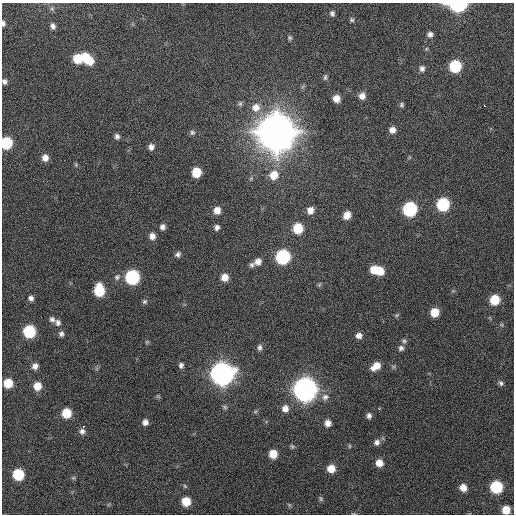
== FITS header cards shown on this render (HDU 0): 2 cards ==
NAXIS1  =                  512 / Axis length
NAXIS2  =                  512 / Axis length

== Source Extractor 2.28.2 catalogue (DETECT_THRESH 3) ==
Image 512 x 512 px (HDU 0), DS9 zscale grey, 1 PNG px = 1 image px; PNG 516 x 516 px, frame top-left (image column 1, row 512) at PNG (2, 3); no overlay
Background 388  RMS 9.8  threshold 29.5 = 3 sigma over >= 5 px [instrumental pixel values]
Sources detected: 100; all 100 listed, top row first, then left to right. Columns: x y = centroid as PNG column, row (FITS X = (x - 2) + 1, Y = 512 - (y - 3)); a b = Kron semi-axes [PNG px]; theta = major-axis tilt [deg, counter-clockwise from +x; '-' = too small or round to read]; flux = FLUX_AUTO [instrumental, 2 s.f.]
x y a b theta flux
458 5 10 6 0 1.3e+05
332 13 7 6 - 2.1e+03
352 20 6 6 - 1.4e+03
3 23 5 3 - 1.6e+03
53 26 6 5 - 2.3e+03
430 34 8 7 - 2.6e+03
290 38 7 5 -79 1.4e+03
85 57 10 8 -81 1.1e+04
77 59 9 8 - 1.6e+04
90 61 8 7 - 8.9e+03
455 66 8 7 - 4.1e+04
422 69 8 7 - 2.6e+03
325 77 8 5 83 1.4e+03
4 81 7 6 - 2.2e+03
362 96 8 7 - 4.3e+03
336 99 7 7 - 6.4e+03
240 103 8 6 -76 1.4e+03
402 105 6 6 - 1.4e+03
484 106 3 2 - 3.5e+03
256 107 11 11 - 7.3e+03
392 130 7 7 - 3.9e+03
192 132 7 7 - 1.5e+03
276 132 12 12 - 3.6e+06
117 136 7 6 - 2.2e+03
6 143 8 7 - 4.2e+04
151 147 7 7 - 3.1e+03
45 158 8 8 - 4.8e+03
76 165 7 3 -90 8.5e+02
196 172 7 7 - 1.6e+04
274 175 10 9 - 1.0e+04
251 178 6 3 19 9.3e+02
443 204 8 8 - 5.8e+04
410 209 8 8 - 8.4e+04
217 210 8 7 - 5.7e+03
310 210 7 7 - 5.1e+03
347 215 8 7 - 6.3e+03
162 227 6 6 - 2.4e+03
217 227 7 6 - 2.5e+03
298 228 8 7 - 2.2e+04
152 236 7 7 - 4.1e+03
178 254 7 6 - 2.1e+03
283 257 8 8 - 9.0e+04
258 262 9 8 - 4.3e+03
252 265 7 7 - 1.9e+03
379 269 9 6 -70 1.5e+04
374 270 8 6 -65 1.0e+04
117 277 10 8 46 2.5e+03
132 277 8 8 - 9.2e+04
225 277 8 7 - 6.5e+03
319 285 6 4 45 9.3e+02
99 290 9 7 -87 2.8e+04
453 291 6 4 -18 8.4e+02
31 298 6 5 - 2.4e+03
495 300 8 8 - 1.8e+04
145 302 7 6 - 1.4e+03
435 312 7 7 - 1.2e+04
397 315 6 5 - 9.8e+02
52 319 8 6 -43 2.2e+03
58 322 9 7 -71 2.5e+03
502 325 6 4 -72 9.0e+02
29 331 8 7 - 4.8e+04
61 334 7 6 - 2.0e+03
359 336 7 6 - 3.5e+03
404 341 7 6 - 1.6e+03
147 342 5 5 - 8.4e+02
260 347 8 6 82 1.9e+03
401 348 8 7 - 2.3e+03
181 365 6 5 - 1.9e+03
35 366 7 6 - 3.6e+03
376 366 11 7 36 7.9e+03
222 374 9 9 - 7.1e+05
8 383 7 7 - 1.6e+04
501 383 8 6 -50 1.8e+03
37 386 7 7 - 8.7e+03
305 389 9 9 - 8.1e+05
158 396 6 4 -19 8.2e+02
325 397 11 9 14 3.8e+03
285 408 8 8 - 4.5e+03
255 412 6 4 19 9.1e+02
66 413 7 7 - 1.8e+04
369 416 7 6 - 2.2e+03
145 422 6 6 - 3.1e+03
328 423 7 7 - 4.3e+03
83 426 2 2 - 2.7e+03
82 431 7 6 - 2.5e+03
377 442 8 7 - 2.8e+03
292 446 7 5 -67 1.0e+03
350 446 6 4 90 7.2e+02
273 454 7 6 - 1.0e+04
379 463 7 7 - 6.6e+03
331 469 7 7 - 8.6e+03
18 474 7 7 - 3.8e+04
73 478 6 5 - 9.5e+02
185 486 6 5 - 8.4e+02
496 487 8 8 - 4.5e+04
463 488 6 6 - 6.2e+03
321 499 8 5 -71 1.1e+03
186 502 7 6 - 1.5e+04
506 510 6 6 - 9.8e+03
353 513 5 3 - 5.9e+02
At the frame edge (FLAGS 8, measured only in part): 6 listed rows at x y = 458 5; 3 23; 4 81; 6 143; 506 510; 353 513